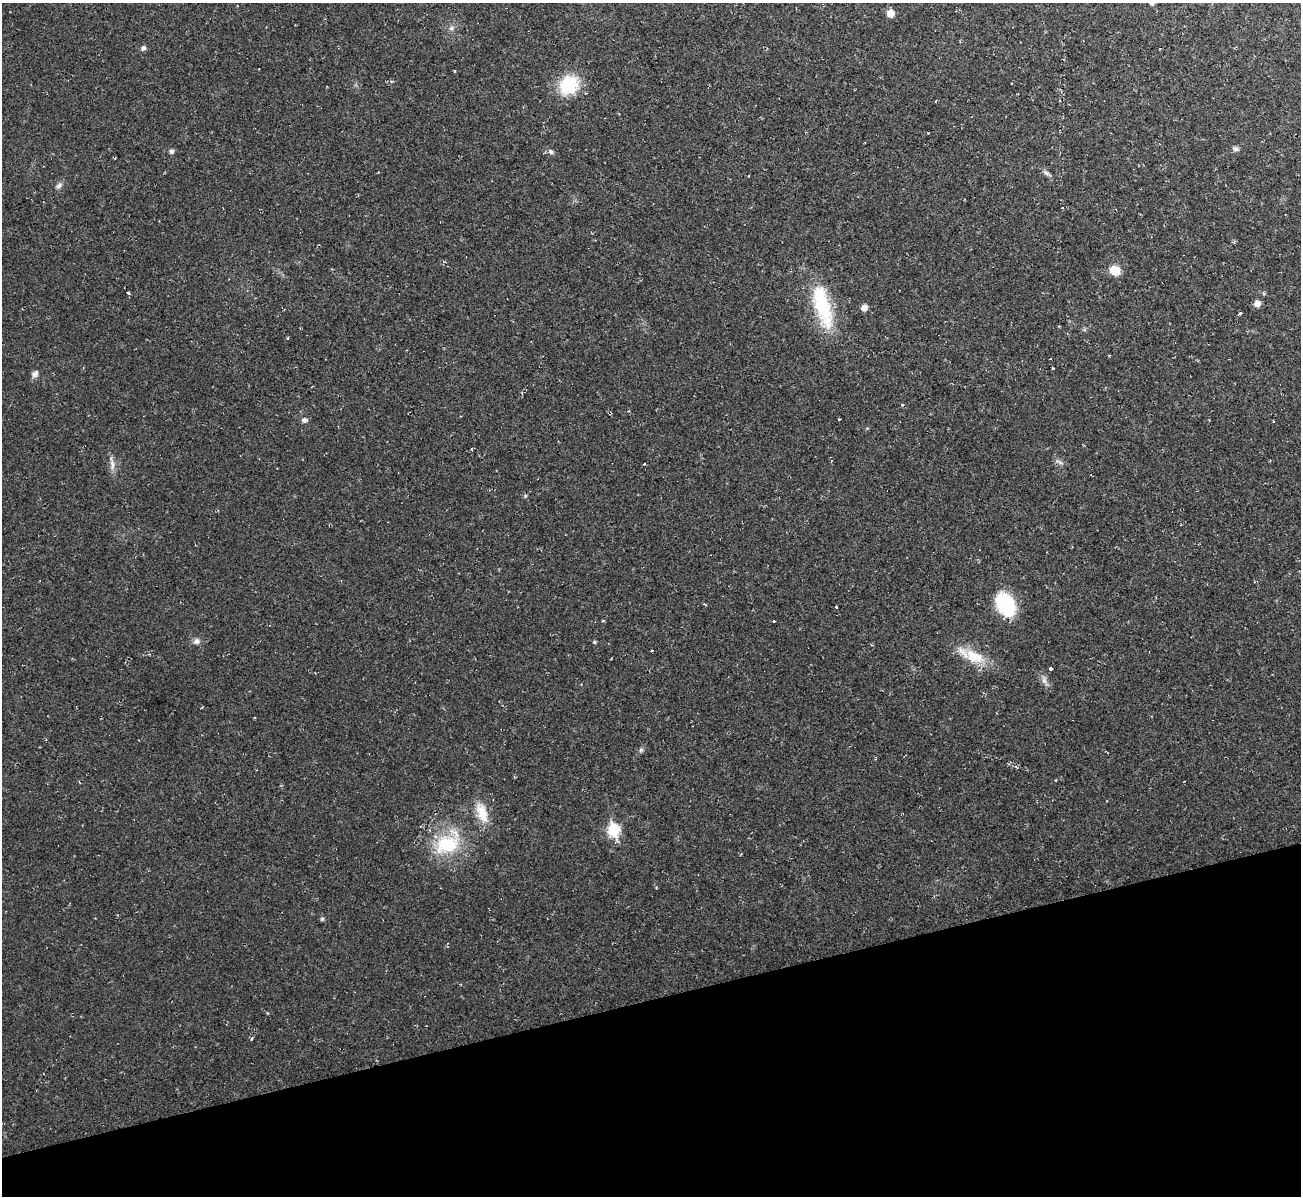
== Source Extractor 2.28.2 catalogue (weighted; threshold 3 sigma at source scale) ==
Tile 14 of 4 x 4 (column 2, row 4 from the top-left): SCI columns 1301-2599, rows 142-1335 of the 5198 x 5179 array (HDU 1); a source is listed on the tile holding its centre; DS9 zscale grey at full resolution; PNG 1303 x 1198 px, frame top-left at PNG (2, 3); no overlay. Shown black and unused: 16% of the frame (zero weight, under 2 of 3 exposures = <1% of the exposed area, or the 3 px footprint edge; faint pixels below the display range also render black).
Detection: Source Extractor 2.28.2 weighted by HDU 2 'WHT'; one run over the whole footprint, this tile lists its part. Background 0.0232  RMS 0.0062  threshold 0.0278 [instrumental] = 3 sigma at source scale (4.5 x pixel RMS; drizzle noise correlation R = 1.50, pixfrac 1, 0.05/0.05 arcsec/px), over >= 5 px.
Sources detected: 45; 7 cosmic-ray / hot-pixel residue — not listed; the other 38 listed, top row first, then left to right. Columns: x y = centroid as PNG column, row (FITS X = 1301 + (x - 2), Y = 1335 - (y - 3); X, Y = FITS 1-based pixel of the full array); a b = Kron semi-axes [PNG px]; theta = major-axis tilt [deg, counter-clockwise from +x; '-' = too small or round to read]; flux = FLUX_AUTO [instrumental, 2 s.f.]
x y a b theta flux
890 13 6 6 - 7.1
451 28 6 6 - 1.4
143 48 6 5 - 1.5
568 85 20 17 47 28
935 101 3 2 - 0.52
1236 149 9 6 -1 1.6
171 151 6 5 - 1.5
551 152 7 6 - 1.5
1046 173 7 6 - 1.5
59 186 9 5 45 1.8
1115 270 8 7 - 13
128 293 3 3 - 1.8
1257 303 7 6 - 3.7
823 306 57 17 -74 39
864 307 7 6 - 3
1240 313 4 3 - 2
1109 355 3 2 - 0.69
1053 368 3 3 - 1.2
35 374 10 7 44 2.3
839 419 3 3 - 0.98
304 420 7 6 - 1.9
1273 421 3 2 - 0.83
471 449 3 3 - 3
112 464 16 5 -83 3.4
1005 604 21 13 -56 52
836 607 3 2 - 1.4
774 621 3 2 - 0.76
196 641 8 7 - 2.2
594 642 4 4 - 0.87
652 651 3 3 - 2.8
974 657 30 16 -24 16
1051 669 3 3 - 4.2
1044 680 7 6 - 1.9
640 750 6 4 70 1
482 813 27 12 -69 12
613 830 7 6 - 47
447 844 33 22 17 32
322 919 5 5 - 0.9